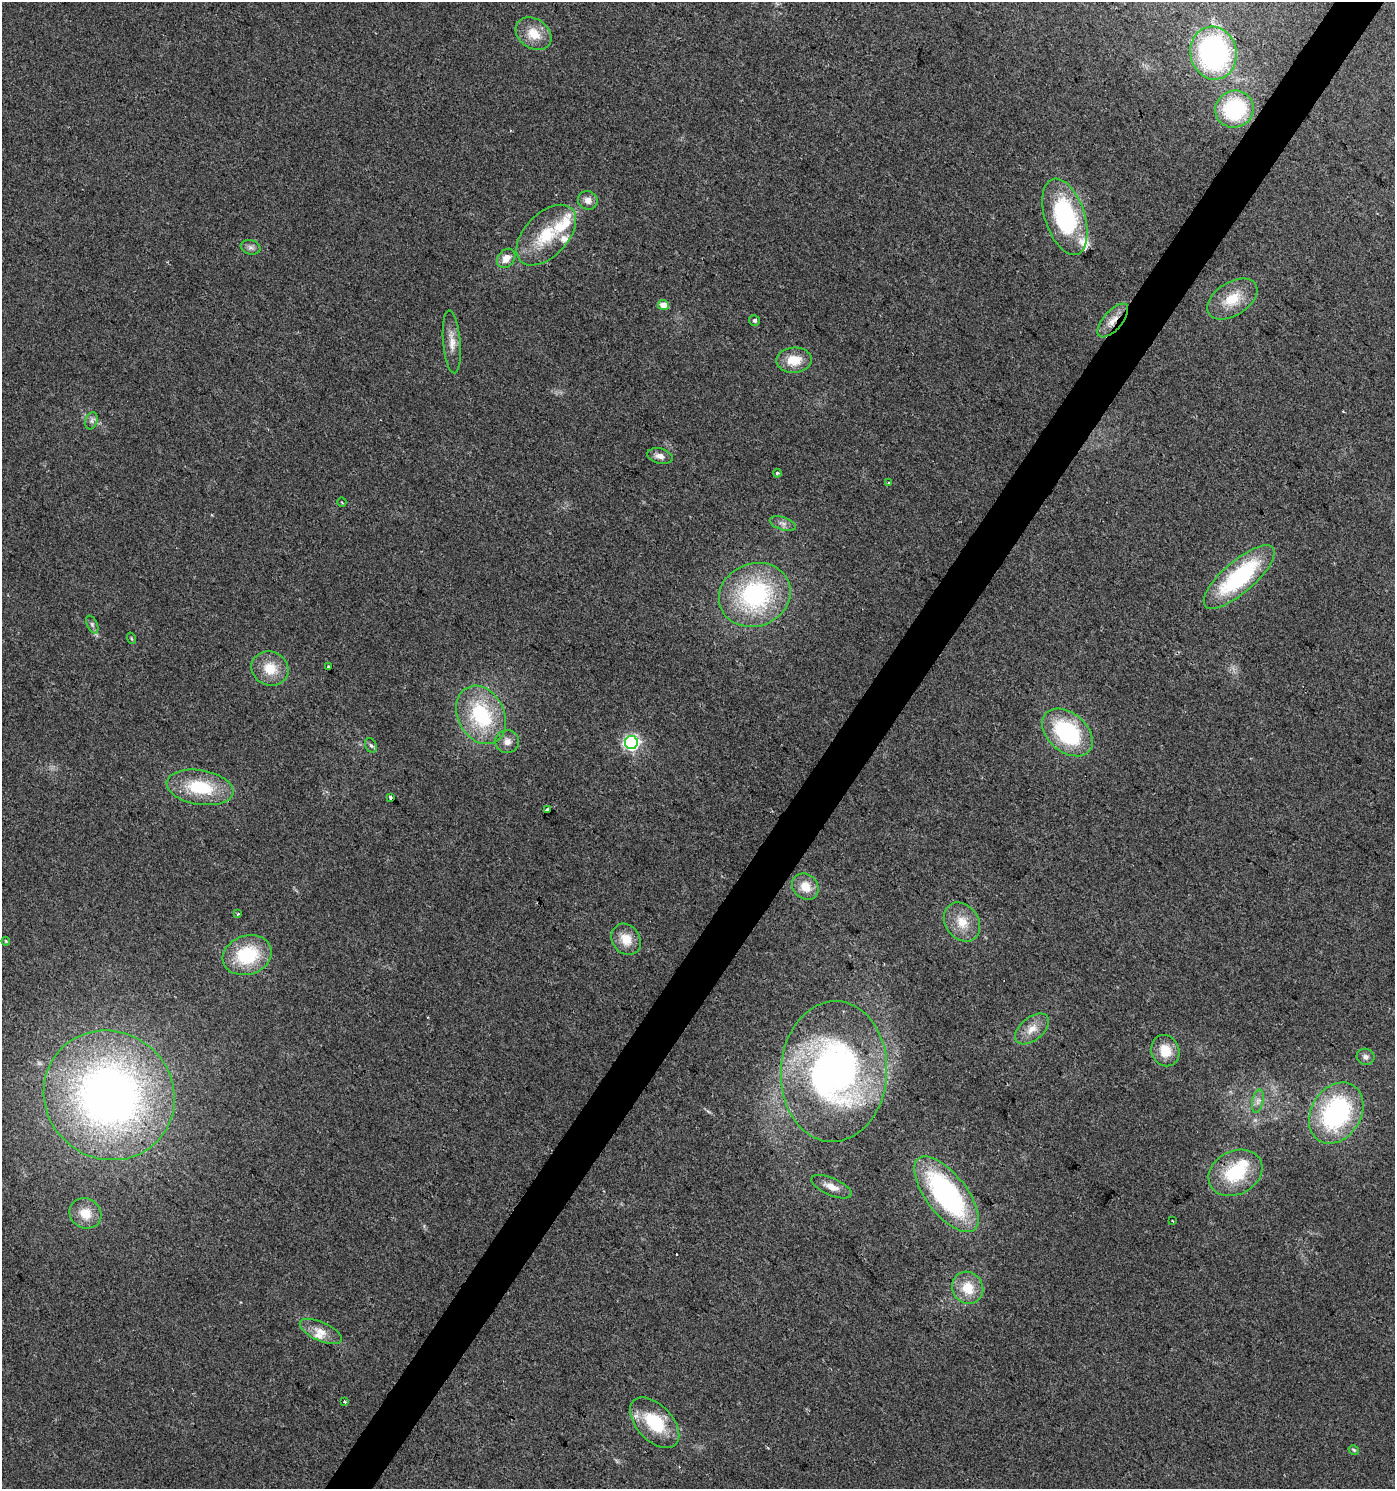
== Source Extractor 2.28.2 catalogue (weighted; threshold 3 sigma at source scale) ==
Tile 10 of 4 x 4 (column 2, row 3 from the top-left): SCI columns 1641-3033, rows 1488-2974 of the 6000 x 5953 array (HDU 1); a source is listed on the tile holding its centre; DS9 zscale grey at full resolution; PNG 1397 x 1491 px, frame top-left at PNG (2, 2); each listed source drawn as its Kron ellipse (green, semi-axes under 4 px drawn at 4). Shown black and unused: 3% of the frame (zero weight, under 2 of 3 exposures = <1% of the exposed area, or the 3 px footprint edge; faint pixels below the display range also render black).
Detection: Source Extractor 2.28.2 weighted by HDU 2 'WHT'; one run over the whole footprint, this tile lists its part. Background 0.049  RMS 0.0067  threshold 0.0303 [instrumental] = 3 sigma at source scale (4.5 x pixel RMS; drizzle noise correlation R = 1.50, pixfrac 1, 0.0396/0.0396 arcsec/px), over >= 5 px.
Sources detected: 64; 2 cosmic-ray / hot-pixel residue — neither listed nor drawn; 5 inside a brighter listed object's ellipse — not listed separately; the other 57 listed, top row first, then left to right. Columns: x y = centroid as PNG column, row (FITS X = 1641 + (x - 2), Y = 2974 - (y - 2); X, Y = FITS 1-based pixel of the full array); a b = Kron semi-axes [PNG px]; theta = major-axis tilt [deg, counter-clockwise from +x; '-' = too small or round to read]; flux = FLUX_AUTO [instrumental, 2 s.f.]
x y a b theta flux
534 34 19 14 -35 14
1213 53 26 23 -79 140
1234 109 19 18 - 59
588 200 10 9 - 4.9
1065 217 39 20 -72 91
546 235 37 21 46 32
251 247 10 7 -17 2.6
506 258 10 8 49 7.2
1232 299 28 16 33 18
663 305 5 5 - 8.8
754 320 5 5 - 1.5
1113 320 21 9 49 8.6
452 342 31 8 -85 8.3
794 360 18 12 2 14
91 421 9 6 73 2.3
660 456 13 7 -14 4.3
777 473 4 4 - 1.3
888 483 4 2 - 0.55
342 502 5 2 - 0.62
783 524 13 6 -17 3.2
1239 577 44 16 41 76
755 595 36 31 20 92
92 624 9 5 -63 1.7
131 638 6 3 -72 0.8
328 666 3 3 - 0.96
270 669 19 16 -25 15
481 715 31 23 -62 56
1067 732 29 19 -40 68
507 742 12 11 - 5.3
631 743 6 6 - 180
371 745 7 5 -65 1.4
200 787 34 17 -9 36
390 797 4 3 - 3
547 810 4 3 - 3.3
805 887 14 12 -42 11
238 914 3 3 - 1
962 922 21 16 -54 14
626 939 17 14 -53 12
6 941 4 3 - 0.72
247 955 25 19 19 43
1032 1029 20 11 39 8.8
1165 1051 16 14 -68 13
1366 1057 9 8 - 2.9
834 1072 70 53 87 270
109 1095 67 63 -39 410
1258 1101 12 5 78 3.1
1336 1113 32 25 58 110
1235 1173 28 21 27 38
831 1187 22 8 -23 7
946 1194 45 20 -52 130
85 1213 16 15 - 11
1173 1221 3 2 - 0.55
968 1288 16 15 - 16
321 1331 23 9 -24 8.2
344 1401 3 3 - 3.2
655 1423 30 18 -47 34
1354 1450 5 4 - 1
Overlapping masked pixels (flux is a lower limit): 2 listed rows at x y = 1113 320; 1235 1173